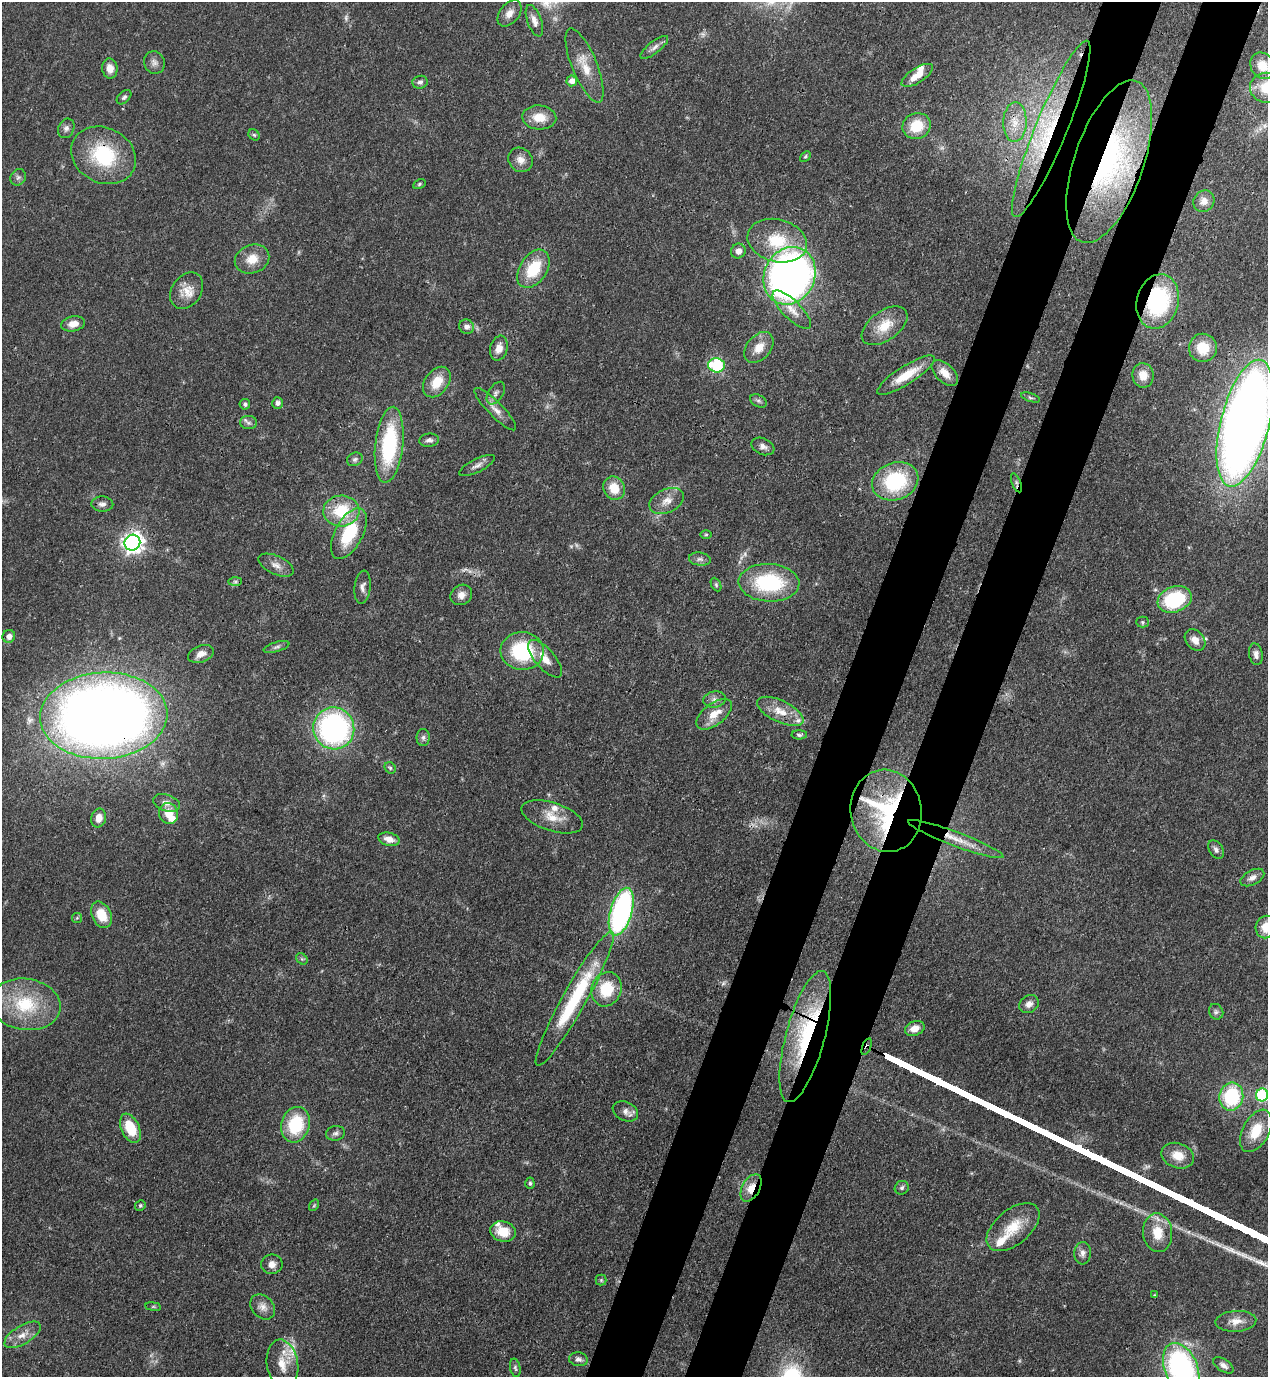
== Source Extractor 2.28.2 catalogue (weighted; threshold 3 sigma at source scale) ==
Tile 10 of 4 x 4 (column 2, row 3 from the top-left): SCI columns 1620-2885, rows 1416-2790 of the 5638 x 5579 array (HDU 1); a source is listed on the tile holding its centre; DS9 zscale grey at full resolution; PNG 1270 x 1379 px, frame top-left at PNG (2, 2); each listed source drawn as its Kron ellipse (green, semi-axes under 4 px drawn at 4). Shown black and unused: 9% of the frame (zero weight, under 3 of 4 exposures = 7% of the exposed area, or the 3 px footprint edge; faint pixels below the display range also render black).
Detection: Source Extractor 2.28.2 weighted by HDU 2 'WHT'; one run over the whole footprint, this tile lists its part. Background 0.0508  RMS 0.0034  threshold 0.0152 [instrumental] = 3 sigma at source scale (4.5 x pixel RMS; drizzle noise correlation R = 1.50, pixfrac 1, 0.05/0.05 arcsec/px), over >= 5 px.
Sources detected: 154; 4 too faint to see at this stretch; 1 inside a brighter object's white glare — neither listed nor drawn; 8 inside a brighter listed object's ellipse — not listed separately; the other 141 listed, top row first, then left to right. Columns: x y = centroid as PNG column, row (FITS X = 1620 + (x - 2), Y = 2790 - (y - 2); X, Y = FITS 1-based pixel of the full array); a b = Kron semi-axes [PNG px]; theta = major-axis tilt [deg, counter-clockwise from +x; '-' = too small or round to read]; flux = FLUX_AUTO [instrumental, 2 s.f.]
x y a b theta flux
509 13 15 9 51 2.7
534 21 16 7 -70 2.3
654 47 17 6 38 1.6
154 62 11 10 - 1.9
584 65 40 12 -68 7.4
1262 66 14 11 -57 4.7
110 68 10 7 -81 3
917 75 18 7 33 4.5
572 81 5 5 - 2.1
420 82 7 6 - 0.99
1267 88 17 15 -10 7.8
124 97 8 5 44 0.83
539 117 17 12 -4 6
1015 122 20 11 88 5.9
917 126 14 13 - 9.5
66 128 10 8 64 1.4
1051 129 95 15 68 35
254 135 6 5 - 0.54
103 155 34 27 -27 25
805 156 6 4 43 0.56
520 160 13 11 -44 2.8
1109 162 85 34 71 71
18 177 9 7 54 1.1
419 184 6 4 28 0.54
1204 201 11 10 - 2.4
777 241 30 21 -14 15
738 251 7 7 - 2.1
252 259 18 14 22 5.7
533 269 21 13 56 13
790 276 29 25 64 190
187 291 20 14 55 5.1
1158 301 27 20 75 35
792 310 25 9 -45 4.5
73 324 12 7 12 2.8
885 326 26 14 36 8
466 327 7 7 - 1.5
759 347 17 12 49 4.9
499 348 12 8 73 3
1203 348 14 14 - 7.8
716 365 8 7 - 27
945 373 16 9 -44 3.9
906 375 34 9 32 8.3
1143 375 12 10 -82 3.7
437 382 17 11 53 6.9
496 393 12 7 58 1.4
1030 397 10 4 -17 0.62
758 401 9 6 -27 0.89
278 403 5 5 - 1.4
245 404 5 5 - 0.77
495 409 29 7 -45 3.2
248 423 8 6 -2 1.1
1245 423 65 24 76 450
429 440 10 6 6 1.2
389 445 38 14 84 32
763 446 12 8 -22 1.7
355 459 8 6 26 0.96
477 465 19 6 27 1.9
895 481 24 18 20 28
1016 483 10 4 -68 0.84
614 488 12 10 -58 6.2
667 501 18 11 24 3.8
102 504 11 7 -3 1.6
341 511 18 15 3 14
349 534 28 14 62 18
706 535 5 3 - 0.4
132 543 8 7 - 200
700 559 11 6 -7 1.3
276 565 19 9 -24 2.7
235 581 7 4 0 0.7
769 583 30 19 -3 29
716 585 7 4 -65 0.6
362 587 17 8 83 1.9
461 595 11 9 35 2.4
1175 599 17 12 20 28
1142 622 6 5 - 0.6
9 636 6 6 - 2
1195 640 12 9 -49 3
277 647 13 5 16 1.1
522 651 21 19 -1 26
201 654 13 8 19 3
1256 654 11 7 -79 1.5
545 659 23 10 -49 4.5
715 699 11 8 9 1.6
780 711 25 10 -26 6
714 714 21 11 38 5.5
104 716 64 43 3 480
334 728 21 20 - 85
799 735 8 4 0 0.68
423 738 8 6 89 1
390 768 6 5 - 0.62
166 803 14 8 -19 2.3
886 811 41 35 -80 43
168 813 11 9 -68 6.1
552 817 32 14 -18 6.6
99 818 9 7 77 2.9
389 839 11 6 -14 3
956 839 51 7 -21 7.2
1216 849 10 6 -58 1.3
1252 878 13 7 28 1.9
621 912 25 10 74 77
101 915 14 9 -63 7.8
77 918 5 5 - 0.45
1266 927 11 10 - 5.4
302 959 6 5 - 0.64
606 989 17 15 70 12
575 999 77 12 61 30
25 1004 35 25 -8 21
1029 1004 10 8 34 2
1216 1012 8 7 - 0.96
915 1028 10 7 22 2.9
805 1037 68 19 75 38
867 1047 9 3 70 14
1262 1095 6 6 - 35
1231 1096 14 12 79 25
625 1111 13 9 -25 2.2
295 1125 18 14 74 17
130 1128 15 9 -66 9.8
1256 1131 23 13 62 8.6
336 1133 9 7 11 1.1
1178 1156 17 12 -20 5.4
530 1183 6 4 -86 0.6
751 1188 15 8 61 5.1
902 1188 7 6 - 0.87
314 1205 6 4 55 0.45
140 1206 5 5 - 0.49
1013 1227 31 17 40 10
503 1232 13 10 -16 6.5
1158 1233 19 14 -83 8
1083 1253 11 8 86 1.8
272 1264 11 9 9 2.2
601 1280 5 5 - 0.53
1154 1295 4 3 - 0.28
153 1307 8 4 -8 0.5
263 1307 14 10 -46 2.5
1236 1321 20 10 4 3.7
23 1335 20 9 31 3.8
578 1359 9 7 -8 1.4
282 1364 24 15 -81 5.7
1223 1365 11 6 -34 1.5
515 1368 9 5 -78 0.74
1181 1369 27 16 -68 75
Overlapping masked pixels (flux is a lower limit): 10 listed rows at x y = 1051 129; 103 155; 1109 162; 1158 301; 1016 483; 104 716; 886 811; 805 1037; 867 1047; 751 1188
Isophote crosses this tile's border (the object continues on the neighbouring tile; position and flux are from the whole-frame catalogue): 5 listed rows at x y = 1267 88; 1245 423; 1266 927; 1262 1095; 1181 1369